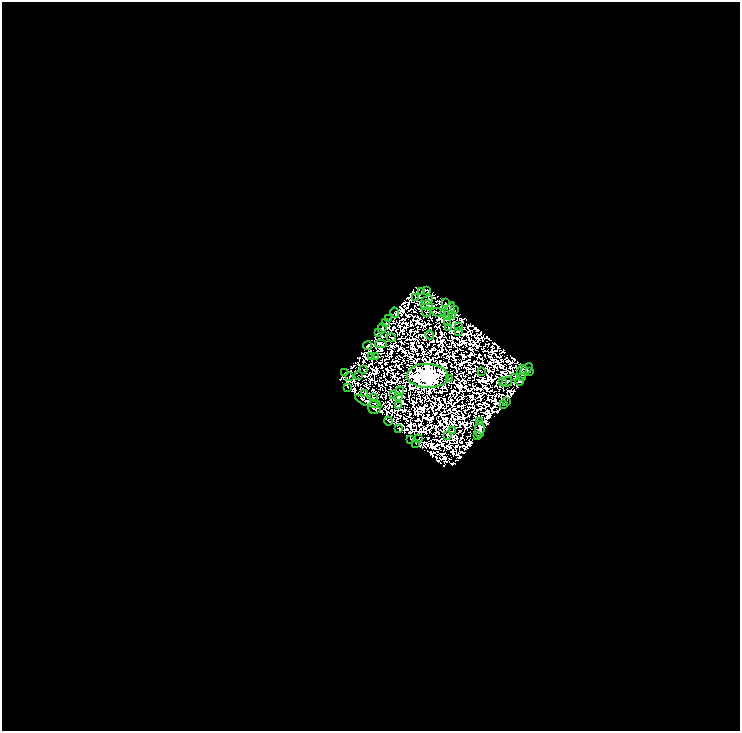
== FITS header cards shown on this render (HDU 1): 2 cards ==
NAXIS1  =                  738
NAXIS2  =                  729

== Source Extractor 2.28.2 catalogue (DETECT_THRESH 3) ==
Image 738 x 729 px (HDU 1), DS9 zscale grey, 1 PNG px = 1 image px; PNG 742 x 733 px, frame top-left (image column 1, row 729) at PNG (2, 2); each listed source drawn as its Kron ellipse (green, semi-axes under 4 px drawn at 4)
Background -0.0179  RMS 1.0e-05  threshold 3.15e-05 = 3 sigma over >= 5 px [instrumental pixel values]
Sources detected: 139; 76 with non-positive FLUX_AUTO (blend fragments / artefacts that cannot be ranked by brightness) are neither listed nor drawn; the other 63 listed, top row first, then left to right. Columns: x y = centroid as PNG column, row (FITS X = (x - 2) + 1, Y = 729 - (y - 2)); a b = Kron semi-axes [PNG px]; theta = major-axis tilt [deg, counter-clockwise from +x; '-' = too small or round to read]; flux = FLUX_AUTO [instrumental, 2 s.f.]
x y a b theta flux
426 290 3 2 - 0.78
422 292 3 2 - 0.78
415 297 3 2 - 0.098
427 300 6 3 25 0.38
446 303 2 2 - 0.37
427 305 6 5 - 0.12
455 310 3 2 - 0.27
449 311 9 2 63 0.29
427 312 5 3 - 0.024
445 312 3 2 - 0.14
395 313 5 3 - 0.81
439 313 7 3 -15 0.057
453 315 3 2 - 0.11
389 318 3 2 - 0.15
385 323 3 2 - 0.45
447 323 2 2 - 0.35
448 327 3 2 - 0.026
458 327 2 2 - 0.29
382 328 5 4 - 1.1
458 331 3 2 - 0.69
378 333 4 2 - 1
430 335 4 2 - 0.39
391 338 4 2 - 0.58
381 344 5 4 - 1.3
367 346 4 3 - 1.9
376 356 3 2 - 0.4
372 357 4 2 - 0.33
526 369 7 4 43 0.66
364 370 3 2 - 0.51
522 370 5 2 - 0.7
481 371 3 2 - 0.57
529 372 3 2 - 0.69
345 373 3 2 - 0.067
359 375 4 2 - 0.12
428 376 21 12 -3 1400
349 377 4 2 - 0.51
515 377 3 2 - 0.58
522 377 3 3 - 0.075
449 378 2 2 - 0.4
520 381 4 3 - 0.045
502 382 3 2 - 0.31
507 382 6 3 36 0.51
347 387 2 2 - 0.39
399 391 4 3 - 0.42
364 394 2 2 - 0.54
394 394 4 2 - 0.36
399 397 4 2 - 0.25
373 398 4 3 - 0.28
367 401 13 3 -22 3.5
506 401 3 2 - 0.06
503 404 3 2 - 0.67
398 406 4 3 - 0.48
375 407 7 6 - 4.6
388 421 4 3 - 1.1
480 422 3 2 - 0.46
399 429 3 3 - 0.056
480 429 8 5 88 0.16
452 431 3 2 - 0.013
448 435 4 2 - 0.11
478 436 3 2 - 1.2
418 439 2 2 - 0.25
411 440 3 3 - 0.74
415 443 3 2 - 0.26
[76 non-positive-flux detections neither listed nor drawn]